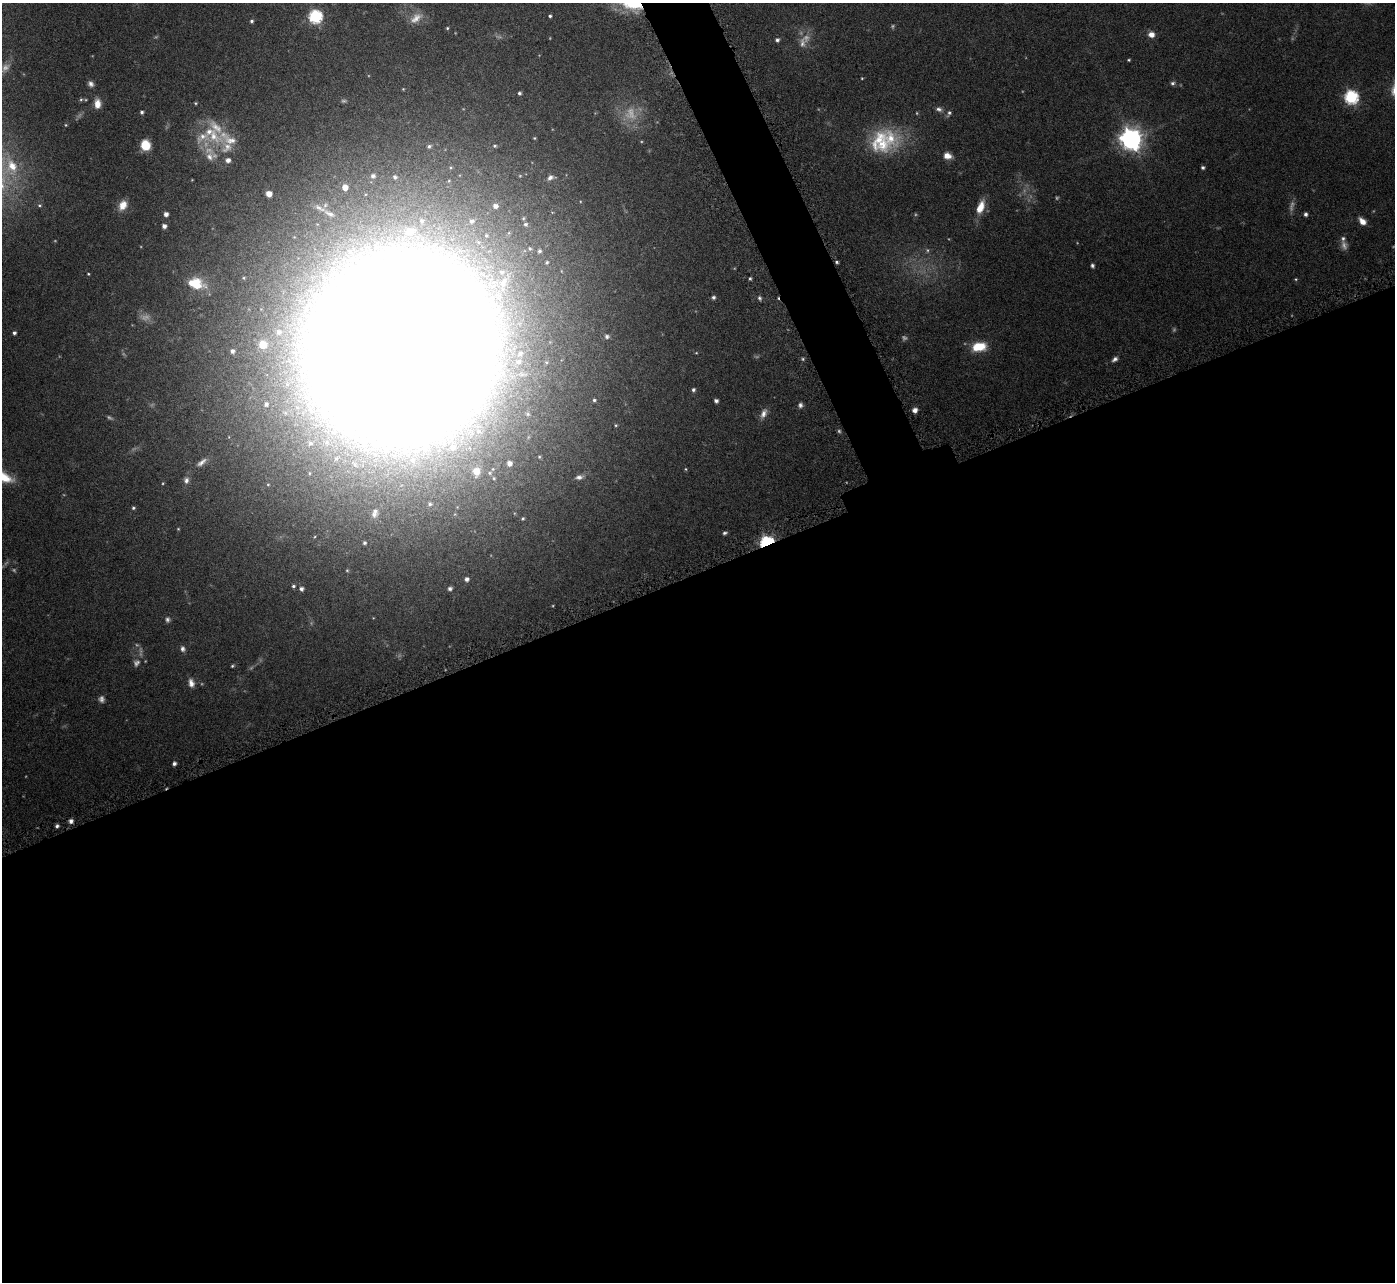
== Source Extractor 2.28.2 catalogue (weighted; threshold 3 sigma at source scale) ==
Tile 15 of 4 x 4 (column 3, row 4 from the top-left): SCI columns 2829-4221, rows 192-1471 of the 5657 x 5637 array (HDU 1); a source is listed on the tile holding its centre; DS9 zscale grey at full resolution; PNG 1397 x 1284 px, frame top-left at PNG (2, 3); no overlay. Shown black and unused: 57% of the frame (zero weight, under 4 of 7 exposures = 4% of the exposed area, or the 3 px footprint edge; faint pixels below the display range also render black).
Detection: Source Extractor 2.28.2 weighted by HDU 2 'WHT'; one run over the whole footprint, this tile lists its part. Background 0.0744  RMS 0.0036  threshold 0.0149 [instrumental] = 3 sigma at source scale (4.09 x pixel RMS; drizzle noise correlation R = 1.36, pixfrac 0.8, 0.05/0.05 arcsec/px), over >= 5 px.
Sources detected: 144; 23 too faint to see at this stretch — not listed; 11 inside a brighter listed object's ellipse — not listed separately; the other 110 listed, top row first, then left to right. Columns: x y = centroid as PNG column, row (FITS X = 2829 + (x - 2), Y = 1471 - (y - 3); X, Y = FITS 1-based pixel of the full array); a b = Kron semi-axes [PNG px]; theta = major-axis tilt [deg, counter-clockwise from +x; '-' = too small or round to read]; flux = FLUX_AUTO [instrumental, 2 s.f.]
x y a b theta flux
315 16 6 6 - 56
550 16 4 3 - 0.55
416 18 20 11 39 4
251 21 5 4 - 0.69
447 28 4 4 - 0.43
1151 34 7 6 - 2.3
777 40 5 5 - 0.87
802 43 15 9 -87 2.6
1129 60 4 3 - 0.38
862 78 4 3 - 0.27
1173 83 6 6 - 0.82
91 84 7 6 - 1.3
519 93 4 4 - 0.69
1351 97 6 6 - 58
81 99 5 5 - 0.5
195 103 4 4 - 0.36
97 104 10 7 -88 3.5
939 109 9 6 -21 1.2
142 112 4 4 - 0.72
949 113 9 5 63 0.91
66 125 4 4 - 0.33
534 138 4 4 - 0.33
890 138 32 26 -47 17
228 139 43 20 -16 13
1131 139 8 8 - 280
145 145 9 8 - 7.9
429 146 6 4 28 0.69
495 146 5 3 - 0.45
947 156 10 8 -17 2.7
209 157 15 12 -82 4.3
228 160 6 6 - 1.7
12 166 21 15 -76 9.6
1203 167 4 4 - 0.69
373 176 6 5 - 1.1
395 177 5 5 - 0.68
551 178 11 7 15 1.7
345 187 5 5 - 3
269 194 6 5 - 2.9
39 205 6 4 -1 0.51
123 205 12 9 61 3.9
495 206 6 6 - 1.9
980 207 17 8 67 5.2
329 213 20 7 -30 3.2
166 214 4 4 - 1.7
1306 214 4 4 - 0.98
422 221 6 5 - 0.7
472 221 6 5 - 0.95
1362 221 9 6 -47 2.7
526 224 8 7 - 1.4
164 226 5 4 - 1.4
410 232 14 11 15 4.4
486 235 6 6 - 0.78
1343 238 8 7 - 0.98
530 248 5 5 - 0.66
539 251 5 5 - 0.69
547 262 3 3 - 0.43
837 262 4 3 - 0.53
1092 265 5 4 - 0.7
88 274 3 3 - 0.3
750 278 4 3 - 0.5
1296 279 4 4 - 0.35
503 282 19 11 63 5.8
196 284 19 13 -16 8.3
713 297 5 5 - 0.85
759 298 6 5 - 0.74
279 332 9 8 - 2.4
14 333 4 4 - 0.77
607 336 6 5 - 0.83
263 345 8 8 - 7.1
979 347 15 9 10 8.3
401 348 101 94 36 4600
232 351 7 7 - 1.3
696 353 5 3 - 0.29
803 359 5 4 - 0.48
1115 359 8 5 39 1.1
518 362 10 8 17 2.4
693 390 5 4 - 0.79
594 400 4 4 - 0.55
716 401 4 4 - 1.1
266 404 7 6 - 1.2
800 405 7 6 - 1
915 410 5 5 - 1.6
763 413 14 7 67 2.2
616 425 4 3 - 0.37
310 443 13 11 15 5.1
201 462 15 6 39 1.7
509 463 6 6 - 2.1
686 469 5 3 - 0.33
476 471 12 10 87 4.2
579 477 9 5 11 1.2
186 480 8 7 - 1.3
430 504 5 4 - 0.58
133 508 5 4 - 0.54
375 511 14 9 -46 2.4
523 518 5 4 - 0.5
725 533 5 4 - 0.66
767 542 6 5 - 68
364 543 5 5 - 0.74
347 570 5 4 - 0.37
467 579 5 5 - 1.2
293 586 4 3 - 0.54
450 588 5 4 - 1
301 589 4 4 - 1.1
167 619 8 6 -89 0.96
183 649 8 6 -69 1.1
232 666 5 4 - 0.44
191 683 11 7 -76 2.1
174 763 4 4 - 0.95
71 821 4 4 - 1.3
57 826 4 4 - 0.79
Overlapping masked pixels (flux is a lower limit): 2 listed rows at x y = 837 262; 767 542
Isophote crosses this tile's border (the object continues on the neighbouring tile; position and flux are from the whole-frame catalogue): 1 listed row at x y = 12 166